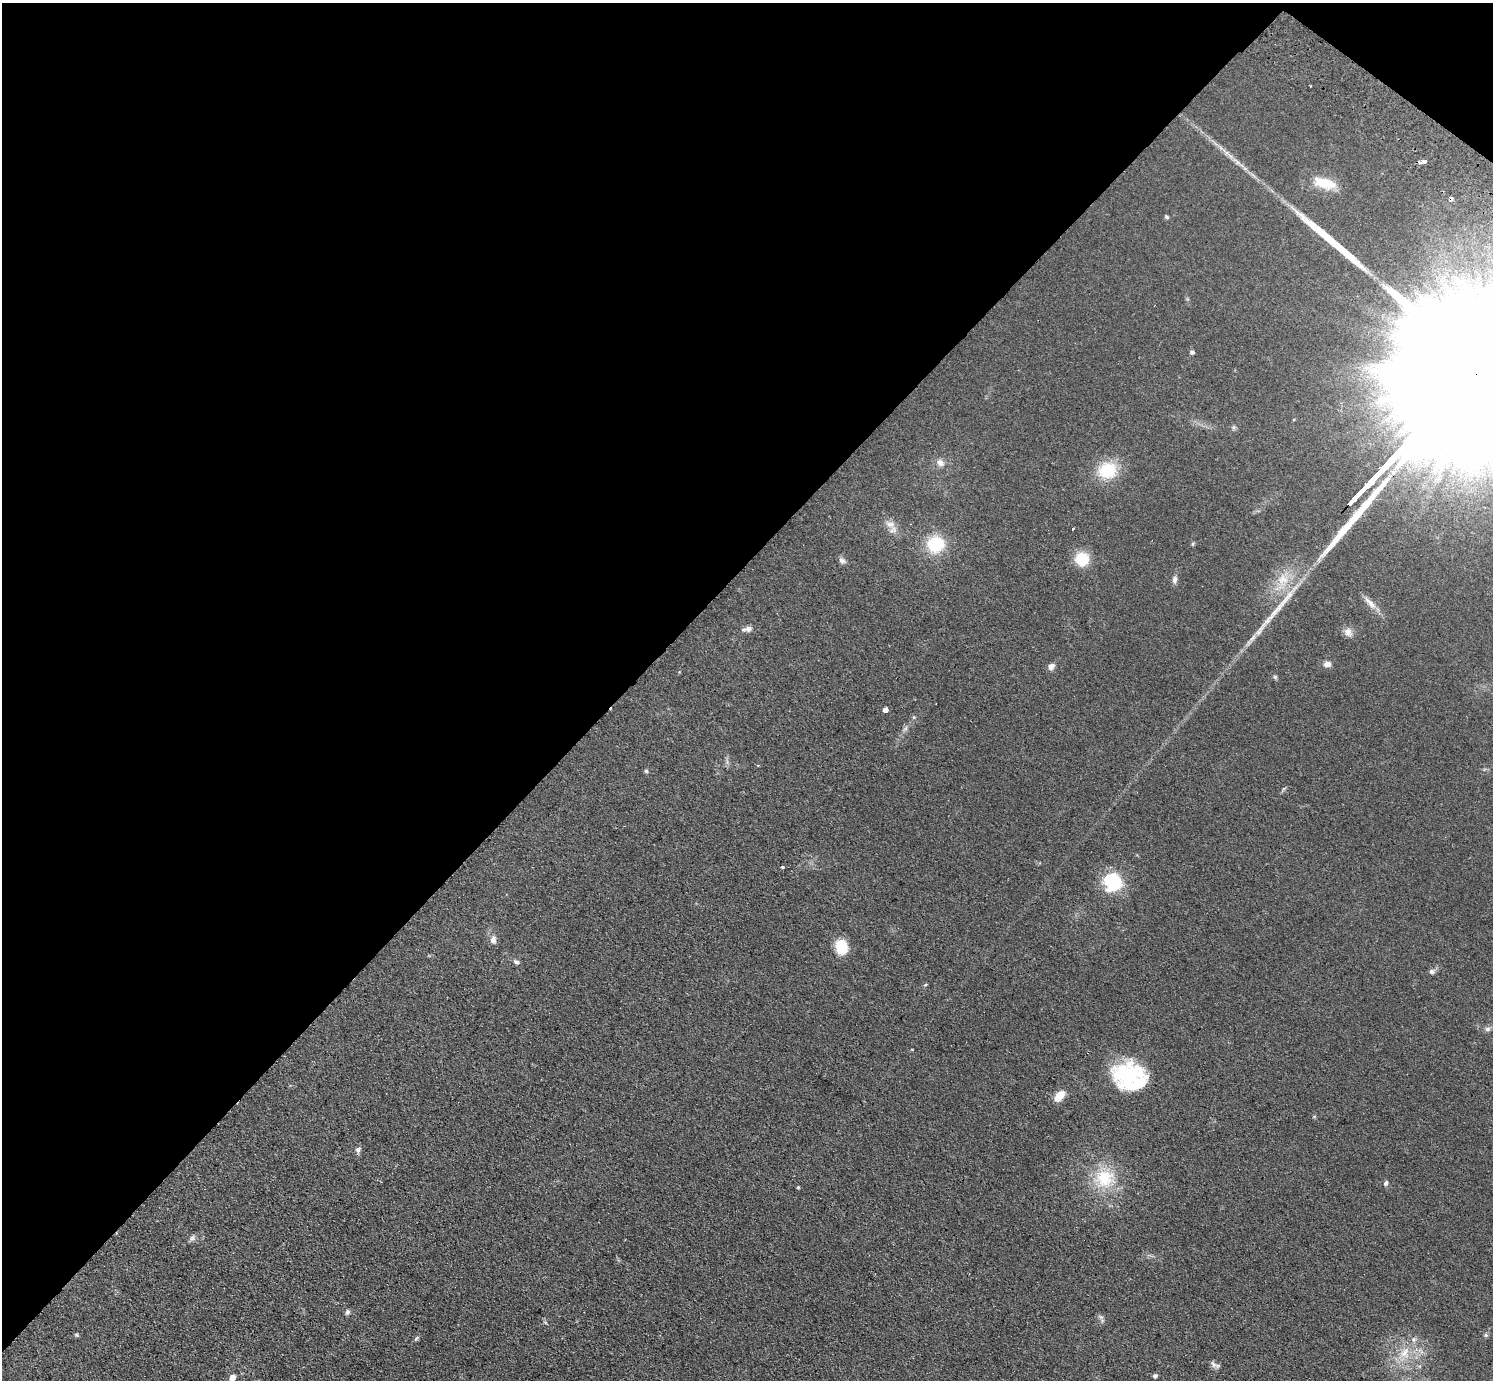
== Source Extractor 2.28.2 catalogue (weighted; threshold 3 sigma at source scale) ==
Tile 2 of 4 x 4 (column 2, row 1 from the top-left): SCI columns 1531-3021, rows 4336-5713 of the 6042 x 6058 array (HDU 1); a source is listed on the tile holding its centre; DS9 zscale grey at full resolution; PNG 1495 x 1382 px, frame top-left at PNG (2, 3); no overlay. Shown black and unused: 43% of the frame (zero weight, under 2 of 3 exposures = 3% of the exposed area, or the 3 px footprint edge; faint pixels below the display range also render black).
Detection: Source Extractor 2.28.2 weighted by HDU 2 'WHT'; one run over the whole footprint, this tile lists its part. Background 0.0829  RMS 0.0076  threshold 0.0344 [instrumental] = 3 sigma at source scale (4.5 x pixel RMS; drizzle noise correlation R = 1.50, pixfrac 1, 0.05/0.05 arcsec/px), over >= 5 px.
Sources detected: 63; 2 inside a brighter object's white glare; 1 cosmic-ray / hot-pixel residue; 3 long thin detections or spike segments (spike, bleed or trail) — not listed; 3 inside a brighter listed object's ellipse — not listed separately; the other 54 listed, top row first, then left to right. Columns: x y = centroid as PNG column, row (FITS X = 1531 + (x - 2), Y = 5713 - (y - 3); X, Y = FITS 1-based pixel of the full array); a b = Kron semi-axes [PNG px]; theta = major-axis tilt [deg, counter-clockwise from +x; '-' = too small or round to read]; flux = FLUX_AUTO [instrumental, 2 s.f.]
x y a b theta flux
1310 86 3 2 - 0.82
1424 161 4 3 - 6.6
1324 183 25 11 -15 21
1451 199 5 4 - 3.9
1167 217 6 5 - 1.1
1442 281 7 4 -70 2.6
1192 352 5 4 - 1.9
1234 427 6 4 18 1.3
940 463 11 9 -35 4.5
1107 470 22 20 16 29
1365 487 12 3 45 1800
1354 499 13 3 46 1800
890 524 15 7 -13 4.7
1073 528 3 3 - 1.6
935 544 19 18 - 31
1082 559 13 12 - 22
842 561 10 7 -37 2.6
1175 579 9 6 84 2.9
1370 603 22 7 -45 6.3
747 629 15 7 11 3.4
1348 632 12 10 -84 4.8
1327 664 9 7 8 3.8
1051 666 9 7 52 3.4
1275 677 7 4 -45 1.2
885 710 4 4 - 3.6
914 717 6 4 71 0.92
906 728 7 4 71 1.7
758 765 3 3 - 0.82
646 771 5 5 - 1.1
782 867 3 3 - 1.7
1115 882 23 16 85 35
493 940 11 7 85 4
841 946 12 10 -76 29
516 962 10 6 -19 2
1432 971 7 6 - 2.4
1488 1029 8 6 1 2.1
912 1050 3 3 - 0.78
1128 1077 36 33 26 59
1060 1094 10 8 7 8.4
1314 1117 6 3 20 0.75
358 1149 8 7 - 2.3
1104 1178 29 26 -1 35
1386 1183 7 5 72 1.8
798 1187 4 4 - 0.78
192 1238 9 7 45 2.5
347 1312 7 5 74 1.9
1101 1317 10 4 -54 1.9
76 1334 5 5 - 1.3
1486 1335 6 5 - 1.3
417 1338 8 4 37 1.3
1405 1353 19 14 78 15
1213 1364 12 6 -54 2.7
1155 1376 5 4 - 2.2
232 1377 8 7 - 4
Overlapping masked pixels (flux is a lower limit): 2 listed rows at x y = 1451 199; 1354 499